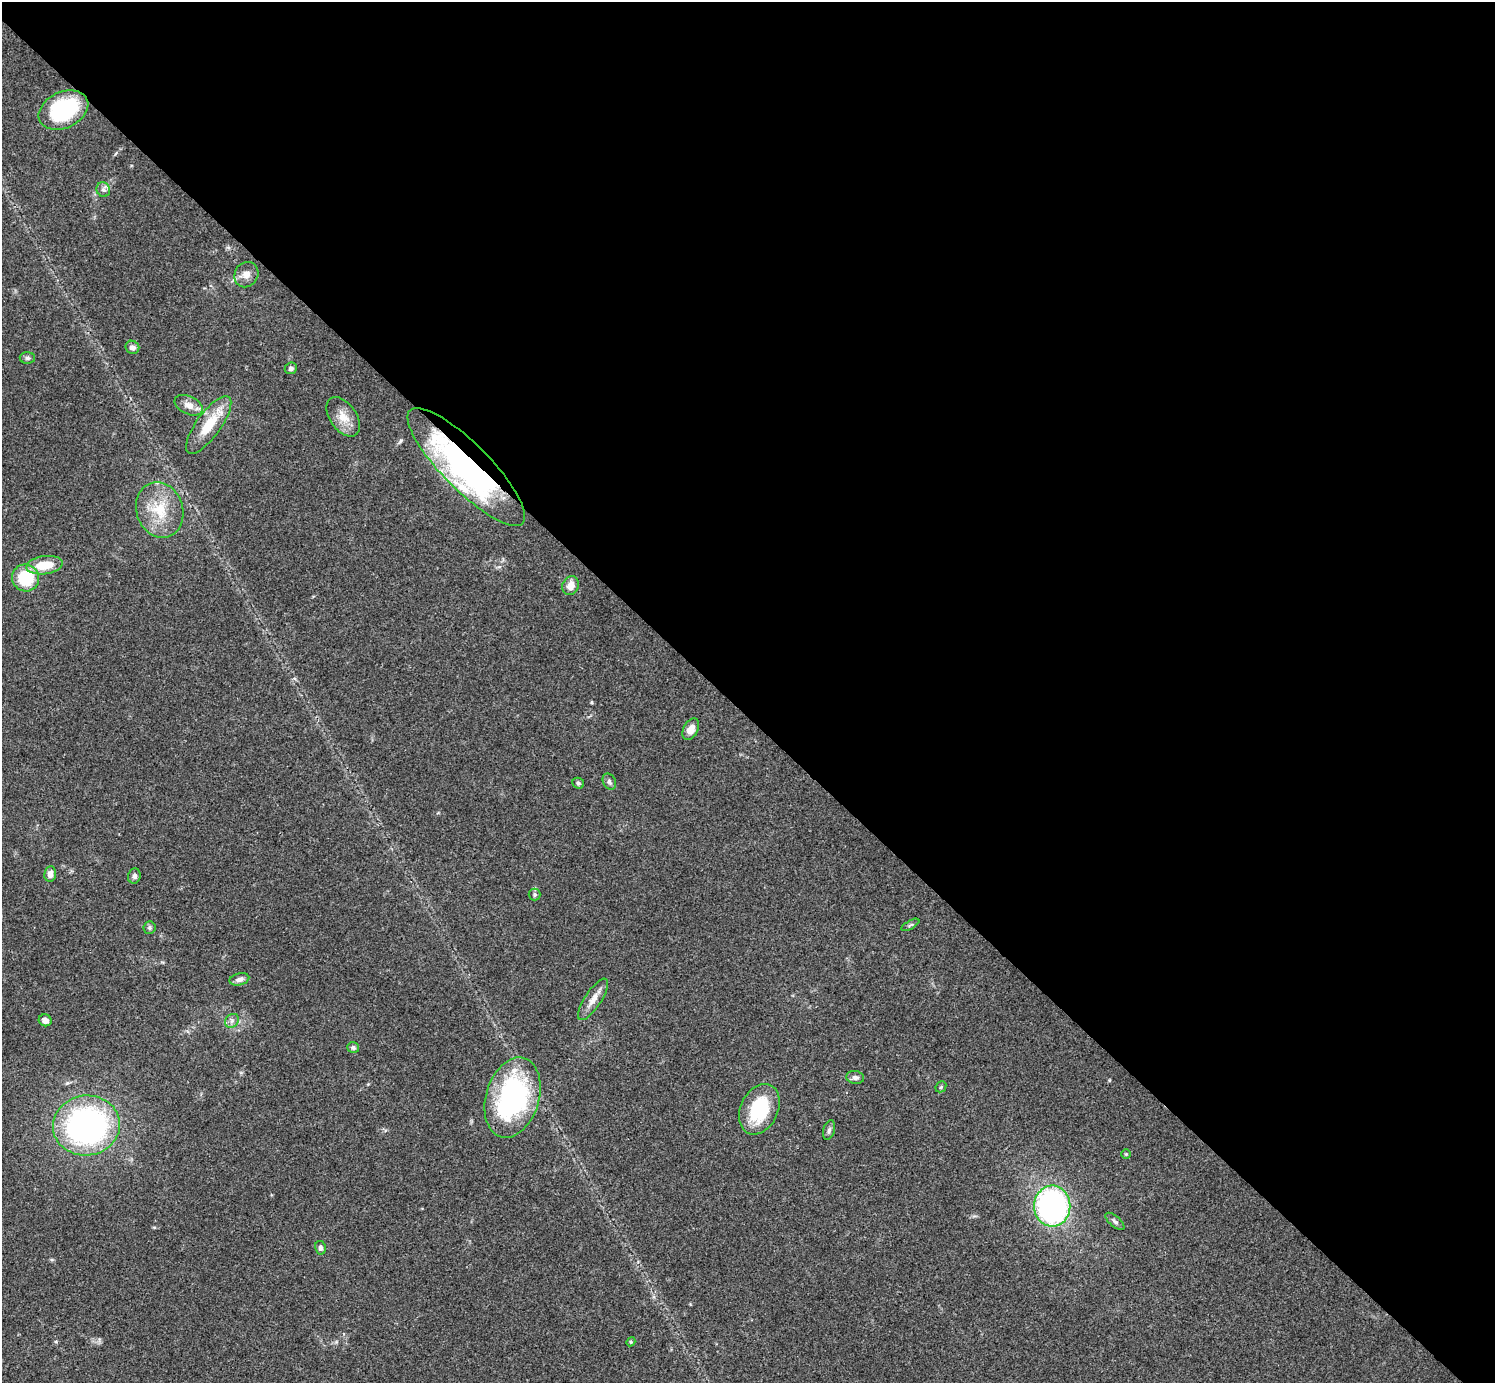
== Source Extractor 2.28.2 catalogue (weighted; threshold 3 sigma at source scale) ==
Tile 3 of 4 x 4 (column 3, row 1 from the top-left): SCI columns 2994-4486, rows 4444-5824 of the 5983 x 5983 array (HDU 1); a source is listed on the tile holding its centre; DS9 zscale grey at full resolution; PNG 1497 x 1385 px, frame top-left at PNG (2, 2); each listed source drawn as its Kron ellipse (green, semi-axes under 4 px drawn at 4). Shown black and unused: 52% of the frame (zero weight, under 3 of 4 exposures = <1% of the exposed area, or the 3 px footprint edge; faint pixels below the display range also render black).
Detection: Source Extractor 2.28.2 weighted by HDU 2 'WHT'; one run over the whole footprint, this tile lists its part. Background 0.0564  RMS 0.0048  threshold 0.0218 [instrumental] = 3 sigma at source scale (4.5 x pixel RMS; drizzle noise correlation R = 1.50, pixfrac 1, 0.05/0.05 arcsec/px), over >= 5 px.
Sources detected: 39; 1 inside a brighter listed object's ellipse — not listed separately; the other 38 listed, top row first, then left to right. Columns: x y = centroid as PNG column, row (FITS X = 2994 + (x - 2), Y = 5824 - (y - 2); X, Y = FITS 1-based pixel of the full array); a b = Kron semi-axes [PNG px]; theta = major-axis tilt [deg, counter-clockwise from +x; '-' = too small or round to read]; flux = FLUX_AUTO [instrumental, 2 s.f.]
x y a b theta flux
63 110 26 18 25 46
103 190 7 6 - 1.6
246 275 13 11 58 4.2
132 347 7 6 - 2.1
27 358 8 6 -1 1.1
291 368 6 5 - 1.5
189 405 15 9 -26 3.9
343 417 22 13 -55 7.4
209 425 34 12 54 15
466 467 80 23 -45 140
160 510 28 23 -72 17
44 565 18 9 8 12
26 578 14 13 - 22
571 586 10 8 65 4.1
691 729 11 7 62 4
609 782 8 6 -63 1.4
578 783 6 5 - 0.93
50 874 8 6 83 2.8
134 876 8 6 75 1.3
535 895 6 6 - 0.98
910 925 10 3 30 0.76
149 928 6 6 - 1
239 979 10 6 14 2.1
593 999 24 8 57 4.8
45 1020 6 6 - 2.9
232 1021 7 6 - 1.6
353 1048 6 5 - 1.3
855 1077 9 6 -7 1.7
941 1087 6 5 - 0.75
513 1097 41 26 73 85
759 1109 27 18 65 29
86 1125 33 30 7 140
829 1130 10 5 74 1.4
1126 1154 4 4 - 0.53
1052 1206 20 18 -90 120
1115 1221 12 5 -40 1.4
320 1248 7 5 -77 1.5
631 1342 4 4 - 0.57
Overlapping masked pixels (flux is a lower limit): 1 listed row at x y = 466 467